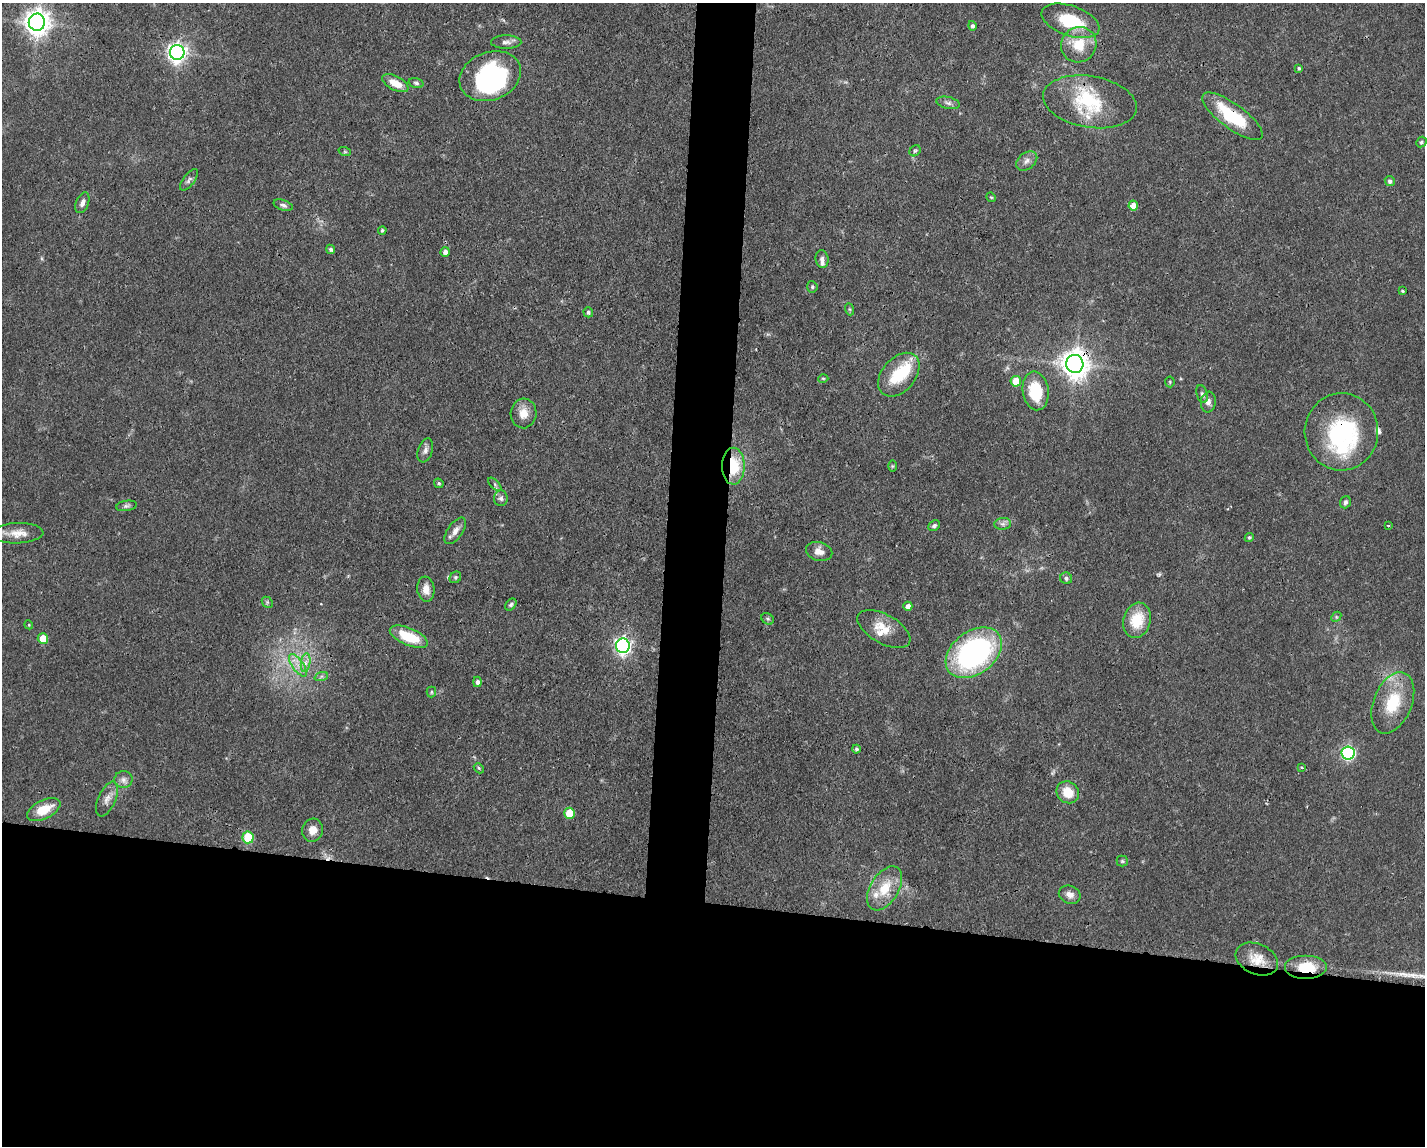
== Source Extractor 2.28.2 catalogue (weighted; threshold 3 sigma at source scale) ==
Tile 11 of 3 x 4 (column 2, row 4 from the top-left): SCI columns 1533-2955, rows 1-1144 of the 4598 x 4575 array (HDU 1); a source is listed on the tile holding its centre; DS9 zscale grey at full resolution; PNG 1427 x 1148 px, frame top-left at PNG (2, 3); each listed source drawn as its Kron ellipse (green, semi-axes under 4 px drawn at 4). Shown black and unused: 24% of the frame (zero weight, under 3 of 4 exposures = <1% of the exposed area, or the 3 px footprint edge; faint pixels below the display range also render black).
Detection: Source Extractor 2.28.2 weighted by HDU 2 'WHT'; one run over the whole footprint, this tile lists its part. Background 0.0632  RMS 0.0038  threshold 0.0171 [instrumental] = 3 sigma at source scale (4.5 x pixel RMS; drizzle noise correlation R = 1.50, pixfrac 1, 0.05/0.05 arcsec/px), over >= 5 px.
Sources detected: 103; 3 inside a brighter object's white glare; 1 cosmic-ray / hot-pixel residue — neither listed nor drawn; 6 inside a brighter listed object's ellipse — not listed separately; the other 93 listed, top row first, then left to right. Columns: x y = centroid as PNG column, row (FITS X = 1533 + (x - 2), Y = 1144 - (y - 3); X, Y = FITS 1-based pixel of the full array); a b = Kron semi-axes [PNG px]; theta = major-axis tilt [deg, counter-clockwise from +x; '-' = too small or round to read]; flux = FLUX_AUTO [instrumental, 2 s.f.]
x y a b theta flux
1070 21 30 15 -19 18
37 22 8 8 - 420
972 26 5 4 - 1
506 42 15 6 0 1.7
1079 45 18 17 - 10
177 52 7 7 - 200
1299 68 3 3 - 0.56
490 76 32 24 21 48
395 83 14 7 -27 5.4
416 83 7 4 -15 0.83
1090 102 47 25 -9 24
948 103 12 5 -13 1.3
1232 116 36 12 -36 21
1421 142 5 5 - 0.67
915 151 6 5 - 0.68
345 152 6 4 -18 0.49
1027 161 12 8 38 2.1
189 180 13 5 53 1.2
1390 181 5 5 - 1.2
991 197 5 4 - 0.46
82 203 11 6 67 1.6
283 205 10 5 -18 1.1
1133 206 5 5 - 4.8
382 230 4 4 - 0.64
331 249 5 4 - 0.93
445 252 5 4 - 1.6
822 259 9 6 -83 1.3
812 287 5 5 - 0.71
1402 291 3 2 - 0.54
849 309 6 4 -70 0.54
588 312 5 4 - 0.87
1075 364 9 8 - 520
899 375 25 16 49 16
823 378 5 3 - 0.38
1016 381 5 5 - 6.9
1170 382 5 5 - 0.49
1036 391 19 13 -82 16
1202 394 9 5 -75 1
1208 402 10 7 83 1.8
523 413 15 13 84 4.7
1341 432 39 37 86 43
425 450 12 7 72 1.7
733 466 18 11 89 17
892 466 6 4 90 0.48
439 483 5 4 - 0.63
495 484 8 3 -45 0.64
501 498 8 7 - 1.2
1345 502 6 5 - 0.95
126 506 10 5 9 1
1003 524 8 6 6 1.3
1388 525 3 2 - 0.36
934 526 6 5 - 1
455 531 15 7 55 2.8
18 533 26 10 2 5.2
1249 537 5 4 - 0.54
819 551 13 9 -14 3
455 577 6 5 - 0.69
1066 578 6 5 - 0.97
426 589 12 8 -83 3.4
267 602 6 4 -47 0.62
511 605 7 4 50 0.76
908 606 4 4 - 2
1336 617 6 4 47 0.6
768 619 7 5 -35 0.66
1137 620 18 13 74 11
29 625 4 3 - 0.39
884 629 29 14 -29 7.6
409 637 20 8 -23 13
43 638 5 5 - 8.4
623 646 7 7 - 140
974 653 31 21 37 95
306 663 9 4 82 1.7
298 665 13 5 -54 2.8
321 677 7 4 20 0.76
477 682 5 4 - 1.2
431 692 5 5 - 0.51
1393 703 32 19 68 16
856 749 4 4 - 0.78
1348 753 6 6 - 69
479 768 5 4 - 0.54
1302 768 4 2 - 0.46
123 780 9 8 - 1.8
1068 792 12 10 -39 7.2
107 799 18 8 66 3
44 810 18 9 27 8.1
569 813 5 5 - 9.9
313 830 11 10 - 3.6
248 837 6 5 - 17
1122 861 5 5 - 0.64
885 888 24 14 59 10
1070 895 11 9 -21 2.3
1257 959 22 15 -24 7.1
1306 967 21 12 0 11
Overlapping masked pixels (flux is a lower limit): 6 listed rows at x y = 1232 116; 1075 364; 1341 432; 733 466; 1393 703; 1306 967